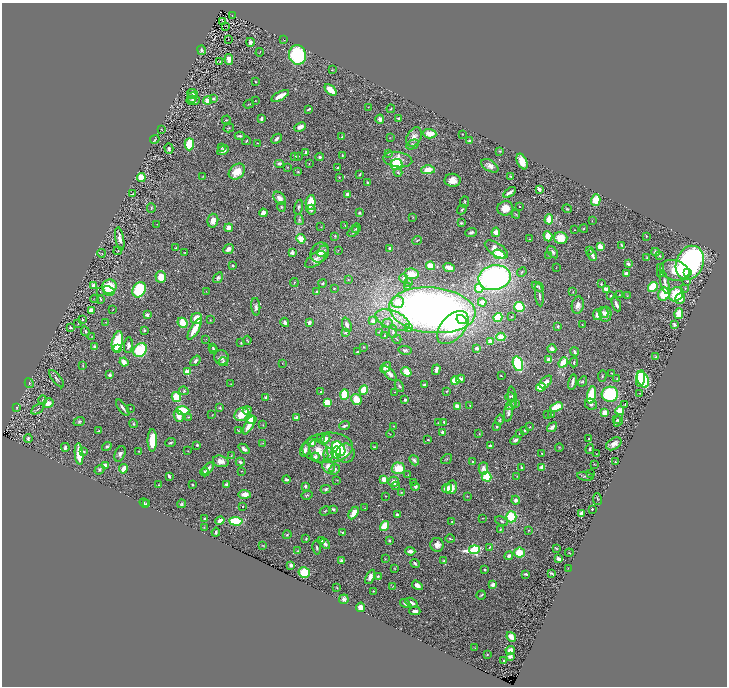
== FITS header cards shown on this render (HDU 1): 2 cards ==
NAXIS1  =                 1449
NAXIS2  =                 1368

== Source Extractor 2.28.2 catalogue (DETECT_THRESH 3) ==
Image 1449 x 1368 px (HDU 1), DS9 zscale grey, zoomed out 1/2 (1 PNG px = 2 x 2 image px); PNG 729 x 688 px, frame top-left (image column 1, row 1367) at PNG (2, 3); each listed source drawn as its Kron ellipse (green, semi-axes under 4 px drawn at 4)
Background 0.72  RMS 0.047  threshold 0.141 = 3 sigma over >= 5 px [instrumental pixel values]
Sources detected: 514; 12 cannot appear on this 1/2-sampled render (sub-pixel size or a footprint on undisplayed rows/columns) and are neither listed nor drawn; of the other 502, the 500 brightest by FLUX_AUTO listed and drawn (2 fainter detections omitted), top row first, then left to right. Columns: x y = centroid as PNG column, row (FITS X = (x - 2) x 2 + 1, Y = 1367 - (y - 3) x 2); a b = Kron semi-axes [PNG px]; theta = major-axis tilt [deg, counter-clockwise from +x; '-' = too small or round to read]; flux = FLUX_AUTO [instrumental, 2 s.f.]
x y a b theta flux
232 16 2 1 - 2.8
222 22 2 1 - 4.5
225 26 2 1 - 46
228 39 2 1 - 2.7
283 40 2 1 - 2.4
250 42 4 3 - 29
202 50 5 4 - 17
260 52 4 1 - 3.1
297 55 10 8 -77 860
229 59 5 3 - 78
220 61 2 2 - 3.3
332 70 3 3 - 7.3
255 81 3 2 - 6.2
331 90 7 4 -43 140
193 94 6 4 -24 13
280 96 10 3 28 80
192 97 5 4 - 20
214 99 3 3 - 25
193 100 7 5 5 72
208 100 4 3 - 150
256 101 2 1 - 2.5
249 104 5 2 - 8.2
368 107 2 2 - 3.6
309 109 4 2 - 12
391 109 4 3 - 7.6
261 118 3 2 - 34
398 118 3 2 - 13
380 119 4 4 - 37
226 120 4 3 - 8.8
300 127 6 3 24 58
229 128 5 2 - 8
162 129 3 2 - 5.9
430 134 7 4 -4 130
462 134 2 1 - 3.7
240 136 5 2 - 20
341 137 4 2 - 9.4
390 137 3 2 - 3.1
414 137 10 7 62 59
155 139 5 2 - 6.2
276 139 6 3 43 20
246 141 4 2 - 7.6
470 141 2 2 - 130
257 143 2 2 - 4.4
189 144 6 4 88 270
413 145 7 3 25 14
221 147 2 2 - 8.6
169 149 5 3 - 20
223 150 6 4 27 43
500 151 3 2 - 6.5
306 153 3 2 - 25
388 153 4 3 - 7.9
342 155 3 2 - 7.5
295 156 3 2 - 9.9
299 156 2 1 - 2.8
320 157 4 4 - 21
398 159 15 7 -8 120
522 161 8 4 -65 98
279 163 5 3 - 30
309 163 2 2 - 3.4
396 165 6 5 - 490
490 166 9 5 -32 61
287 167 3 3 - 5.5
338 168 3 2 - 7.9
428 170 6 4 1 120
237 172 9 7 45 130
298 172 3 3 - 6.6
398 172 4 4 - 16
360 174 4 2 - 10
203 176 3 1 - 6.1
511 176 3 2 - 14
141 177 4 4 - 250
339 177 2 2 - 5.4
453 180 8 6 -8 95
368 182 3 2 - 14
539 189 4 3 - 26
510 192 7 2 35 39
133 194 4 3 - 6.2
348 194 3 3 - 44
280 198 7 5 -48 50
596 200 6 4 74 150
311 202 7 5 88 230
465 202 5 3 - 11
519 206 2 2 - 14
281 207 5 4 - 11
299 207 7 4 76 20
151 208 4 3 - 9.2
505 208 8 7 - 110
462 209 5 2 - 9.3
567 209 5 3 - 8.8
311 210 5 4 - 32
263 213 4 3 - 46
359 213 3 3 - 14
516 214 4 3 - 7.9
413 217 3 2 - 4.4
549 219 5 4 - 100
299 220 6 3 -76 16
213 221 7 5 77 77
592 221 3 2 - 3.3
461 223 3 3 - 14
157 224 2 2 - 2.9
345 225 4 2 - 4.4
321 227 2 2 - 3.9
229 228 4 4 - 44
356 228 5 3 - 11
584 229 4 3 - 8.7
574 230 2 1 - 3.3
353 231 6 3 38 20
471 232 6 4 23 24
496 232 4 4 - 81
335 236 4 3 - 7.5
548 236 5 3 - 130
646 236 3 3 - 5.6
561 238 7 6 - 160
120 239 12 4 -80 58
301 239 5 4 - 110
529 239 3 2 - 4.2
417 240 5 3 - 9
622 245 3 2 - 15
600 247 4 3 - 95
176 248 3 2 - 5.4
389 248 2 2 - 28
228 249 6 4 41 38
496 249 13 6 -34 100
338 250 2 2 - 3
590 250 3 2 - 4.8
118 251 4 3 - 7.5
323 251 6 5 - 23
185 252 4 3 - 7.9
553 252 7 4 -53 26
655 252 4 4 - 27
102 253 4 3 - 7.7
292 253 2 2 - 120
320 253 10 9 - 70
499 254 7 4 -21 250
549 255 2 1 - 2.4
592 255 6 3 -62 43
660 256 4 3 - 9.7
647 258 4 3 - 8.5
315 259 12 6 36 55
690 263 18 13 69 2200
628 264 4 3 - 30
233 266 2 2 - 18
430 266 5 3 - 150
449 267 6 3 -22 66
556 268 3 2 - 2.7
661 268 3 1 - 3.4
675 270 15 10 -17 190
522 272 5 3 - 11
688 272 2 1 - 41
412 274 7 5 -4 100
626 274 3 3 - 44
661 274 2 1 - 3.9
161 277 6 5 - 130
218 278 6 4 57 20
404 278 5 4 - 23
494 278 16 12 12 2300
348 280 3 3 - 7.6
687 281 2 2 - 12
294 282 4 2 - 6.5
409 282 4 3 - 6.8
665 282 11 3 -77 45
322 283 4 3 - 12
601 284 3 3 - 12
93 285 4 3 - 23
408 286 3 3 - 9.7
538 286 6 4 -26 14
109 287 7 7 - 250
653 287 5 4 - 250
334 288 3 3 - 8.1
479 288 4 4 - 270
685 288 3 3 - 6
606 289 3 3 - 96
139 290 8 6 58 690
100 291 3 3 - 5.7
109 291 6 4 -32 52
206 291 2 2 - 3.3
317 292 3 3 - 40
573 292 3 2 - 3.6
664 294 6 5 - 230
676 294 8 6 48 320
539 295 12 3 -84 26
619 295 3 2 - 4.5
611 296 2 2 - 23
627 296 3 3 - 5.6
95 299 4 2 - 4.9
101 299 4 2 - 6.2
680 299 5 4 - 82
398 302 6 6 - 180
482 302 4 4 - 48
616 304 7 3 -68 36
578 305 8 6 80 58
256 307 9 4 -85 28
519 307 5 5 - 320
113 309 2 1 - 3
91 310 3 3 - 56
432 310 43 23 -5 6200
603 312 5 5 - 30
679 313 5 3 - 180
606 314 8 6 79 46
147 315 2 2 - 110
597 315 5 3 - 47
498 317 5 4 - 290
511 317 3 3 - 6.8
197 319 6 5 - 160
83 320 3 2 - 6.5
210 320 3 2 - 5.9
393 320 18 9 -21 160
461 320 5 4 - 230
373 321 4 3 - 80
106 322 2 2 - 2.5
285 322 5 3 - 39
309 322 3 3 - 36
183 323 5 4 - 130
387 323 6 4 31 20
78 324 2 1 - 5.5
674 324 3 2 - 23
347 325 8 4 -70 39
582 325 3 2 - 5
558 326 4 3 - 11
70 327 4 3 - 12
408 327 4 3 - 46
453 327 20 11 48 580
195 329 12 3 60 190
144 330 4 3 - 15
85 331 5 3 - 9.7
345 332 2 2 - 35
379 332 4 3 - 7.9
393 332 6 4 -88 19
385 335 3 3 - 7.2
92 337 2 2 - 2.7
501 337 4 4 - 130
206 339 2 1 - 2.7
397 339 5 2 - 7.9
247 340 4 2 - 6.9
117 342 10 5 77 640
491 342 3 3 - 120
241 343 3 2 - 5.9
128 345 8 4 84 36
95 347 3 3 - 45
213 347 3 2 - 8.9
364 347 3 3 - 6.7
117 348 3 3 - 64
477 348 2 2 - 55
552 349 4 4 - 37
140 350 7 6 - 430
213 350 3 2 - 8.5
405 350 7 4 -7 17
357 352 2 2 - 18
575 352 4 3 - 20
222 357 7 7 - 39
656 357 4 3 - 8.8
549 360 3 3 - 110
195 361 6 3 50 20
124 362 4 3 - 96
223 362 5 4 - 14
563 362 5 3 - 230
574 362 5 3 - 9.8
282 363 4 2 - 4.8
518 364 7 5 -74 740
83 366 3 3 - 5.4
385 367 6 4 47 52
436 370 5 3 - 49
187 372 3 2 - 280
406 372 5 4 - 110
390 373 10 4 -46 47
612 373 3 2 - 4.7
110 375 3 3 - 23
501 376 2 1 - 5.2
602 376 5 2 - 8.3
617 378 2 2 - 4.6
57 379 10 3 -51 17
460 379 4 3 - 56
641 379 8 4 83 610
643 380 8 5 -66 730
455 381 4 3 - 290
583 381 5 4 - 14
546 382 7 4 45 46
573 382 7 2 77 27
29 383 5 3 - 10
231 384 2 1 - 2.7
425 385 3 3 - 28
399 386 6 3 -61 14
541 387 5 3 - 190
364 390 5 4 - 230
184 391 5 4 - 12
446 391 4 3 - 7.7
321 392 3 3 - 15
394 392 2 2 - 4
640 393 2 2 - 3.8
344 394 5 4 - 220
610 394 8 7 - 620
591 395 9 4 79 360
176 397 5 4 - 210
266 397 3 2 - 23
510 397 5 3 - 11
512 397 10 4 -82 23
356 399 6 5 - 140
42 400 5 3 - 8.6
405 400 3 3 - 19
48 403 5 4 - 50
327 403 4 4 - 220
515 403 3 3 - 18
591 404 6 5 - 25
625 404 3 2 - 4.7
470 405 3 2 - 5.7
511 405 5 4 - 26
457 406 3 3 - 150
17 407 3 2 - 6.3
556 407 6 4 21 190
123 408 10 2 -54 30
130 408 2 2 - 4.6
220 408 4 3 - 8.2
38 409 7 2 32 13
183 410 6 4 -1 340
247 410 4 4 - 36
620 411 4 4 - 150
604 412 3 3 - 91
508 413 8 4 80 30
242 414 7 6 - 180
547 414 3 2 - 4.4
212 415 3 2 - 4
551 415 2 2 - 9.3
179 416 6 4 -65 64
189 417 3 2 - 6.7
297 418 4 3 - 25
251 419 6 4 -3 100
500 420 6 3 77 14
617 420 3 2 - 6.9
618 420 6 4 65 19
79 421 6 4 21 14
444 422 4 2 - 8.4
438 423 3 2 - 6.9
133 424 4 3 - 7.4
249 425 10 4 61 110
263 425 3 2 - 5.3
344 426 5 3 - 24
394 426 3 2 - 4.1
496 427 3 2 - 15
530 427 3 3 - 6.3
552 427 5 3 - 47
525 430 3 3 - 11
99 431 3 3 - 6
238 431 4 2 - 5.8
442 432 2 2 - 36
519 433 2 2 - 4.1
390 434 4 1 - 3.9
479 434 3 2 - 4.3
28 438 4 3 - 23
320 438 3 3 - 7.6
325 439 6 4 44 89
588 439 2 2 - 6.7
152 440 11 4 90 250
428 440 2 2 - 8.4
515 440 5 3 - 22
311 442 2 2 - 150
170 443 5 3 - 14
263 443 4 2 - 4
614 444 8 5 32 52
197 445 2 2 - 18
490 446 3 2 - 20
65 447 4 3 - 22
107 447 5 3 - 14
374 447 3 3 - 6.8
559 447 4 3 - 7.1
328 448 25 15 4 220
244 449 6 3 -42 32
339 449 8 5 -51 620
590 449 5 3 - 16
305 450 7 4 77 37
139 451 3 2 - 4.9
188 451 3 2 - 5.9
319 451 12 9 -66 120
84 452 4 3 - 11
336 452 6 4 82 310
345 453 9 9 - 82
542 453 3 2 - 8.2
79 454 11 3 -85 270
120 454 8 5 67 31
328 454 7 5 84 27
596 454 3 2 - 3.2
231 455 4 2 - 4.8
315 457 4 3 - 28
447 459 6 2 37 9
414 460 5 4 - 27
221 461 8 5 -17 57
240 462 4 4 - 22
472 462 3 2 - 11
615 462 2 2 - 5.8
594 464 2 2 - 4.2
105 465 3 3 - 44
328 466 7 5 -64 68
542 467 3 3 - 71
398 468 7 5 -1 190
483 468 6 5 - 51
522 468 4 2 - 14
123 469 5 3 - 140
208 469 7 3 51 43
335 469 6 5 - 25
100 470 5 3 - 13
242 471 2 2 - 3.2
205 472 4 3 - 14
590 473 2 2 - 3.3
408 475 2 2 - 2.8
169 476 3 2 - 25
517 476 4 2 - 5.1
585 476 8 3 -9 20
487 477 5 5 - 280
384 479 3 3 - 73
286 480 4 3 - 16
337 480 3 2 - 3.7
394 482 5 5 - 70
414 482 2 2 - 4.1
226 484 3 2 - 24
159 485 2 1 - 5.6
192 485 3 2 - 9.4
305 486 3 3 - 23
396 486 4 4 - 13
415 486 4 4 - 23
451 487 7 5 74 79
447 488 5 4 - 110
326 489 5 4 - 19
401 492 4 3 - 8.1
245 494 6 4 -5 66
307 495 5 3 - 10
385 496 2 2 - 3.4
467 496 3 3 - 5
597 499 6 2 -80 9.6
516 500 4 4 - 30
144 503 5 2 - 11
146 503 2 2 - 4.6
182 504 4 4 - 12
243 506 2 2 - 11
365 508 2 2 - 3.6
333 509 4 3 - 15
592 509 2 2 - 11
325 511 5 3 - 8.3
354 513 7 3 61 130
581 513 3 2 - 56
397 515 3 3 - 37
511 517 5 5 - 350
482 518 2 2 - 3.4
205 519 2 2 - 24
220 521 5 3 - 52
236 521 6 4 -4 480
452 521 2 2 - 14
502 521 7 3 -23 14
384 526 5 4 - 160
204 527 3 2 - 3.9
500 530 3 3 - 10
529 530 3 2 - 6.4
216 532 4 3 - 17
342 532 3 3 - 7.1
287 535 4 4 - 11
306 539 4 3 - 10
450 539 4 2 - 6.5
322 541 4 3 - 14
389 541 3 2 - 13
325 544 6 4 -41 29
263 545 3 2 - 4.8
437 545 7 6 - 56
490 547 4 3 - 9.2
317 548 7 3 -82 17
556 548 3 2 - 9.3
474 550 5 3 - 1200
298 551 3 3 - 6
410 551 5 3 - 56
520 552 5 5 - 180
569 553 4 2 - 5.3
509 556 4 3 - 32
385 559 3 2 - 5.1
559 559 3 2 - 51
341 561 4 3 - 25
444 561 4 3 - 15
415 563 5 3 - 22
291 565 3 2 - 31
394 568 3 2 - 5.3
568 568 2 1 - 3.6
485 570 3 2 - 12
304 573 5 5 - 240
551 573 3 2 - 12
526 574 4 2 - 15
378 576 3 3 - 9.4
370 577 8 4 65 40
417 585 6 3 -34 41
493 585 3 3 - 72
393 587 3 2 - 4
337 588 3 2 - 6.7
373 591 2 2 - 6.3
481 595 5 2 - 10
344 599 5 4 - 28
412 603 7 3 -32 47
405 604 5 3 - 25
361 607 5 4 - 56
415 611 5 3 - 32
511 637 5 4 - 87
475 648 3 2 - 3.3
510 650 4 4 - 71
487 655 3 2 - 6.1
510 657 4 3 - 27
503 661 3 2 - 9.2
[2 fainter detections neither listed nor drawn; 12 sub-pixel or undisplayed-footprint detections neither listed nor drawn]